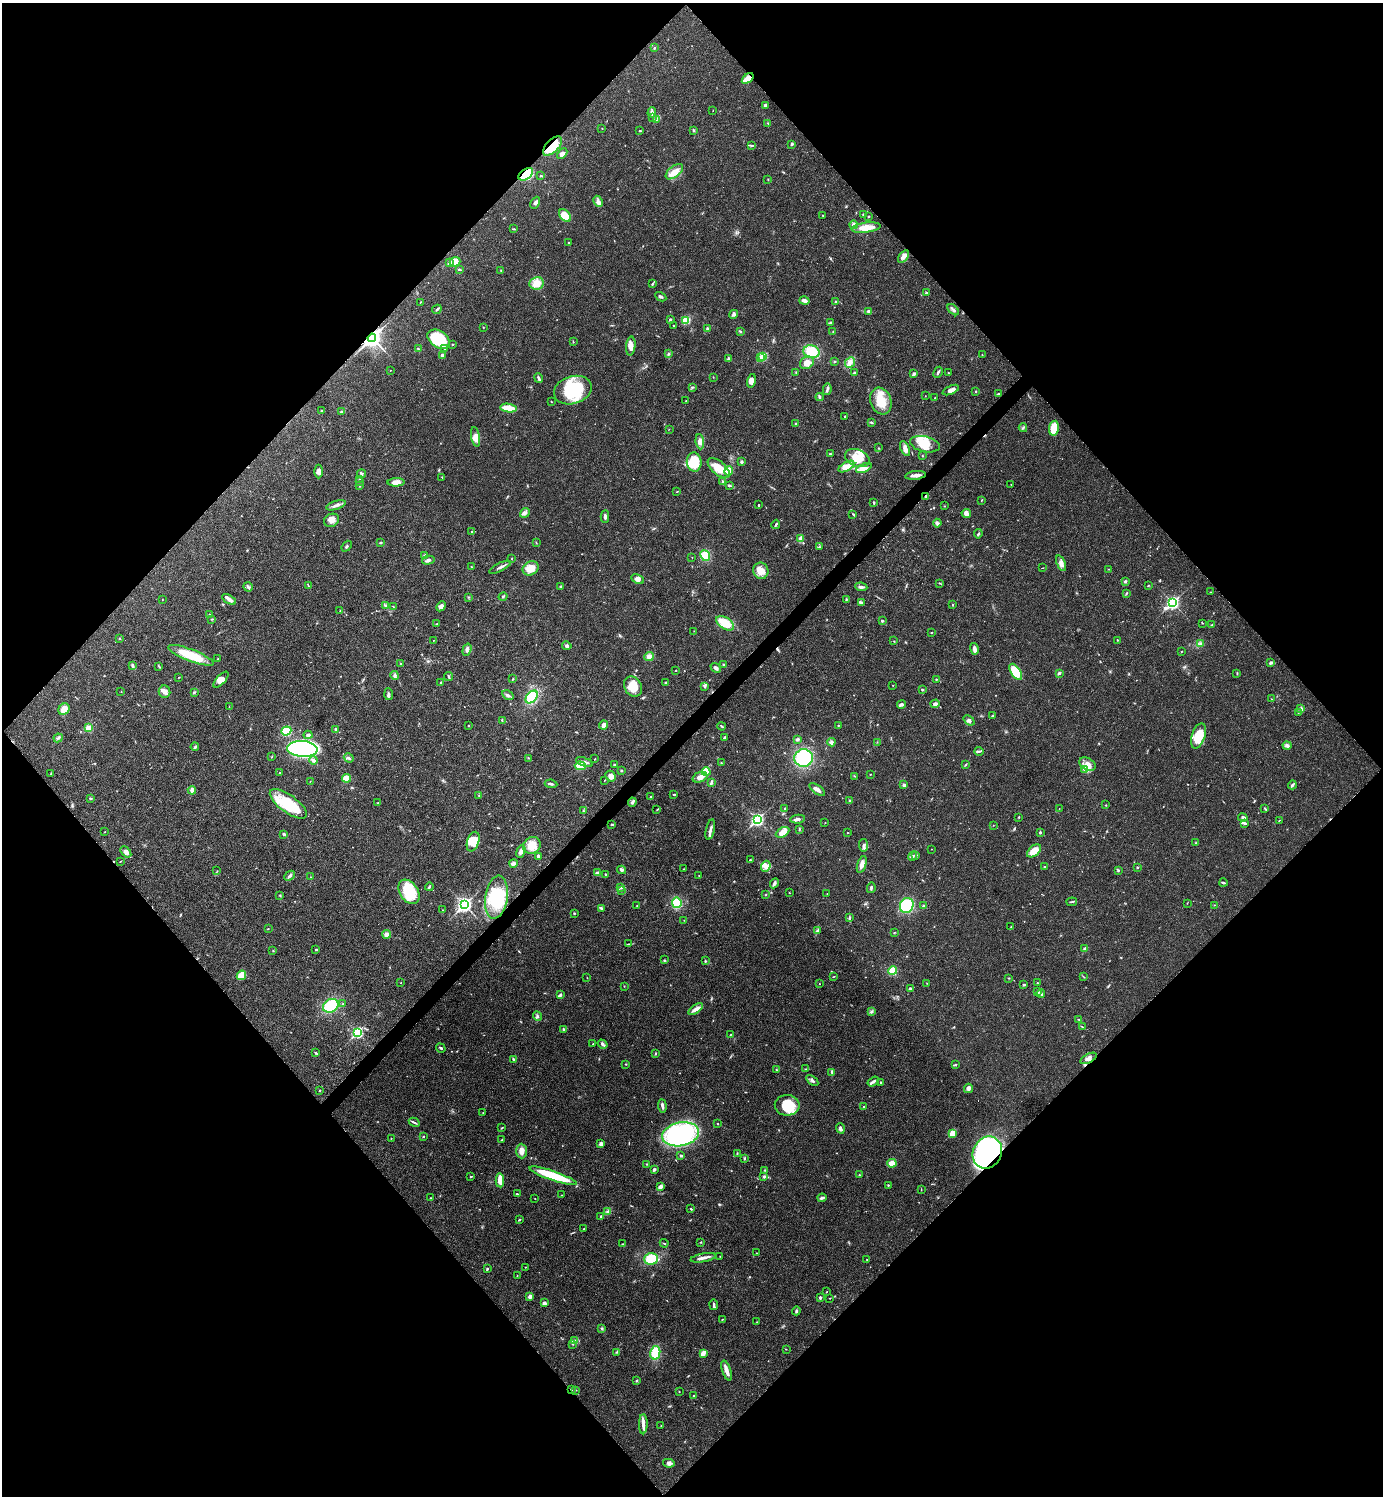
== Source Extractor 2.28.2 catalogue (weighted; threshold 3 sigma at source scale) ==
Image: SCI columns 300-5823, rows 1-5976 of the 5981 x 5981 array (HDU 1 of 3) = the unmasked area's bounding box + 8 px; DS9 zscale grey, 4 x 4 block average (1 PNG px = mean of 4 x 4 image px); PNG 1385 x 1498 px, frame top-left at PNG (2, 3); each listed source drawn as its Kron ellipse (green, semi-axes under 4 px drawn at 4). Shown black and unused: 51% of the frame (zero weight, under 3 of 4 exposures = <1% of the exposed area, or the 3 px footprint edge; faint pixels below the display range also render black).
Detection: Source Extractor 2.28.2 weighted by HDU 2 'WHT'. Background 0.0205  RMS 0.0022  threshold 0.0101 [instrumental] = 3 sigma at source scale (4.5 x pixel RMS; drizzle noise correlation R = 1.50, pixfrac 1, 0.05/0.05 arcsec/px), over >= 5 px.
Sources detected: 636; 2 too faint to see at this stretch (4 x 4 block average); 4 inside a brighter object's white glare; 3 cosmic-ray / hot-pixel residue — neither listed nor drawn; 10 coinciding with a brighter row at this scale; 41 inside a brighter listed object's ellipse — not listed separately; of the other 576, all 500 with FLUX_AUTO >= 0.412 (the completeness limit of this list) listed and drawn (76 fainter detections not listed), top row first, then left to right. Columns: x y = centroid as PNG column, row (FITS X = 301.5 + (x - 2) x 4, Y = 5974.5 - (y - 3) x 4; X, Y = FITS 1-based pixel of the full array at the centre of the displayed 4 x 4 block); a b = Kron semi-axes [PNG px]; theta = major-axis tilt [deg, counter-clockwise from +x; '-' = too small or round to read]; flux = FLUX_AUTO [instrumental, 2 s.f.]
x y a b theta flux
654 48 2 2 - 2.7
748 78 6 3 38 16
765 105 3 2 - 3.5
713 111 2 2 - 0.45
652 112 5 3 - 2.6
653 117 2 2 - 0.69
656 119 2 2 - 1.2
768 123 2 2 - 0.78
602 128 2 2 - 0.47
694 130 3 2 - 1.4
640 131 2 2 - 1.3
792 144 3 2 - 2.3
752 145 3 2 - 1.1
552 146 12 6 46 29
562 154 6 4 45 4.9
674 172 10 5 38 12
526 174 8 5 35 51
541 176 2 2 - 1
768 179 2 2 - 0.57
598 201 6 4 -62 4.5
535 203 6 2 64 3.5
864 214 2 2 - 3.2
823 215 2 2 - 0.65
565 216 7 5 -47 22
869 216 3 2 - 0.83
853 225 4 3 - 4.4
866 228 14 5 7 20
514 229 4 2 - 1.1
568 242 2 2 - 0.66
903 257 7 3 55 5.6
455 262 5 4 - 11
450 263 2 2 - 17
460 270 2 2 - 1.4
501 270 2 2 - 0.82
537 283 7 6 - 12
652 284 3 2 - 1.2
926 292 3 2 - 1.3
661 297 6 2 -29 2.1
804 301 5 3 - 3.9
836 301 2 2 - 1.2
420 302 3 2 - 0.69
437 309 5 2 - 1.9
953 310 7 2 -40 3.1
869 312 4 3 - 4.4
734 314 4 3 - 2.8
670 319 2 2 - 4
686 320 3 2 - 27
830 323 3 2 - 1.6
673 325 2 2 - 0.65
483 327 2 2 - 0.65
707 329 3 3 - 2.7
740 331 3 2 - 1.3
833 332 3 2 - 0.75
372 338 4 3 - 610
439 339 12 8 -34 59
573 342 3 2 - 0.76
453 344 3 2 - 0.87
631 346 9 4 85 7.3
418 349 3 2 - 1
444 349 3 2 - 1.2
811 352 8 6 -15 33
668 354 3 2 - 1.5
982 354 2 2 - 0.45
442 355 2 2 - 8.2
763 357 2 2 - 76
761 358 2 2 - 9.7
728 359 4 2 - 1.4
834 361 3 2 - 0.95
850 362 5 4 - 5.6
807 363 7 6 - 12
390 370 2 2 - 0.8
938 372 6 2 61 2.7
796 373 3 2 - 0.96
854 373 4 2 - 1.8
948 373 2 2 - 0.63
914 374 2 2 - 7.6
713 377 2 2 - 0.44
539 378 5 2 - 2.6
751 381 7 4 75 8.5
692 387 4 2 - 1.5
827 389 5 2 - 2.7
573 390 19 14 17 74
951 390 9 3 23 5
976 391 2 2 - 1.1
998 394 3 2 - 1.3
925 396 2 2 - 0.43
820 397 4 3 - 2.6
935 398 2 2 - 1.1
686 400 2 2 - 0.55
881 401 14 10 -69 27
551 402 2 2 - 0.69
508 408 8 3 -9 36
322 411 2 2 - 4.9
342 412 3 2 - 1.1
845 416 2 2 - 0.99
871 422 4 2 - 1.9
796 424 3 2 - 1.3
1023 428 4 2 - 1.4
1054 428 7 5 82 32
669 429 2 2 - 0.47
476 437 10 4 -80 7.1
700 442 7 4 -85 7
925 444 15 7 -12 22
879 448 2 2 - 0.48
905 449 8 4 -65 6.8
830 454 2 2 - 1.2
922 456 2 2 - 0.76
857 458 13 8 -23 25
694 462 9 7 -82 43
741 462 3 2 - 2
846 467 9 4 29 10
719 468 13 7 -41 23
864 468 8 4 25 8
319 471 7 4 88 4.3
729 471 5 4 - 16
362 474 4 3 - 2.1
916 475 10 2 6 8.8
442 477 2 2 - 0.52
359 479 2 2 - 0.5
723 481 2 2 - 0.99
359 482 2 2 - 0.59
396 482 8 4 2 9.2
1011 484 2 2 - 0.45
729 485 4 2 - 1.9
359 486 2 2 - 1.2
677 491 2 2 - 0.73
926 496 3 2 - 3.1
982 500 2 2 - 0.72
874 503 3 2 - 1.7
758 504 2 2 - 0.89
336 505 10 3 17 4.8
944 506 2 2 - 0.62
525 513 5 4 - 4.2
966 513 4 4 - 7.1
853 514 3 2 - 1.1
605 517 6 3 -89 3.1
332 520 8 6 27 7.8
937 523 4 3 - 2.5
776 524 5 2 - 2
472 531 2 2 - 0.66
978 534 5 2 - 1.4
801 538 4 3 - 3
381 543 3 2 - 1.4
536 543 3 2 - 0.64
347 546 6 2 50 1.6
819 547 2 2 - 0.83
424 555 4 2 - 2.1
705 556 6 5 - 23
692 557 2 2 - 0.54
512 559 2 2 - 0.59
428 560 6 3 14 3.7
1061 563 8 4 -68 6.2
471 566 2 2 - 0.74
500 567 12 2 26 4
531 568 8 6 30 18
1042 568 3 2 - 0.55
1109 569 2 2 - 0.66
761 571 8 7 - 13
638 579 7 4 -26 6.4
1125 581 3 2 - 2.5
939 583 2 2 - 0.88
308 585 2 2 - 0.52
561 586 3 2 - 2.8
1148 586 4 2 - 0.82
248 587 5 3 - 3
861 587 6 3 -7 3.2
1211 592 2 2 - 0.81
1126 593 3 2 - 1.2
468 597 3 2 - 0.99
503 597 4 2 - 1.7
229 599 7 3 -31 4.8
162 600 2 2 - 0.58
846 600 3 2 - 1.6
861 603 4 2 - 4
1173 603 4 3 - 250
385 605 3 2 - 1.5
953 605 3 2 - 0.85
393 606 3 2 - 0.54
441 606 5 4 - 5.5
340 611 2 2 - 0.8
210 614 2 2 - 0.6
211 619 3 2 - 0.95
882 621 3 2 - 1.5
725 623 10 5 -34 25
1202 623 3 2 - 0.79
437 624 2 2 - 1.2
1212 625 3 2 - 0.49
694 631 2 2 - 0.47
931 632 2 2 - 0.66
119 638 2 2 - 2.4
433 640 2 2 - 0.44
1118 640 2 2 - 0.81
894 641 2 2 - 0.6
1200 644 2 2 - 1.1
567 646 5 3 - 2.8
974 649 6 3 -76 8
467 650 6 3 72 3.6
1181 651 2 2 - 0.41
191 655 24 6 -21 45
649 657 4 4 - 5.9
218 659 3 2 - 1.1
1270 663 4 2 - 1.9
400 664 2 2 - 1.2
724 664 2 2 - 1.4
133 666 4 2 - 2
159 666 3 2 - 1.1
716 668 5 3 - 3.3
676 671 2 2 - 0.63
1016 672 9 4 -57 50
1059 673 4 2 - 2
1237 673 3 2 - 0.72
395 676 4 2 - 2
179 677 2 2 - 0.55
449 677 4 2 - 1.5
513 679 2 2 - 0.81
936 679 2 2 - 1.1
221 680 10 4 48 6.4
441 682 2 2 - 0.75
666 682 2 2 - 1.8
893 685 2 2 - 0.82
633 686 10 8 -57 23
705 687 3 2 - 1.3
922 690 3 2 - 0.95
121 691 2 2 - 0.42
164 692 6 5 - 6.1
194 692 3 3 - 1.2
389 694 6 2 -85 2.8
508 695 6 3 -32 3.1
532 697 7 5 49 41
1272 699 2 2 - 0.51
901 704 4 3 - 3.4
935 704 4 3 - 4.3
229 707 2 2 - 0.46
64 709 6 5 - 13
1301 709 4 3 - 2.3
1298 712 2 2 - 0.68
993 716 3 2 - 1.1
969 720 6 4 -39 4.3
502 721 4 2 - 0.81
603 725 4 4 - 5.9
838 725 2 2 - 0.67
468 726 2 2 - 0.83
722 726 4 2 - 1.2
88 728 2 2 - 36
336 730 3 2 - 3.8
286 731 5 4 - 56
308 735 4 3 - 2.4
1198 736 13 6 72 33
725 737 4 2 - 2.4
58 738 5 2 - 1.7
797 739 3 3 - 2.9
831 742 4 3 - 2.6
877 742 2 2 - 0.41
1287 745 4 3 - 4.3
195 747 4 2 - 2
302 749 15 8 -4 340
979 751 4 2 - 1.9
272 757 2 2 - 0.61
349 758 5 2 - 2.6
528 758 2 2 - 0.69
803 758 9 9 - 84
595 759 2 2 - 0.73
314 760 4 3 - 3.4
584 762 9 3 -19 4.3
721 763 2 2 - 0.93
1087 764 9 6 -32 9.5
614 765 2 2 - 2.5
966 765 3 2 - 1.2
580 766 5 3 - 27
1085 770 2 2 - 1.7
621 771 3 2 - 1.3
706 772 4 4 - 36
280 773 2 2 - 0.55
51 774 3 2 - 1
870 774 2 2 - 0.82
611 776 6 5 - 6.3
854 776 2 2 - 0.57
700 777 8 5 22 8.1
347 778 4 3 - 21
605 780 2 2 - 0.61
310 781 2 2 - 0.44
711 783 4 2 - 2.6
551 784 6 2 -7 2.4
904 785 3 3 - 2.5
1292 785 4 2 - 2.7
817 789 9 3 -36 7.1
192 790 4 3 - 5.4
674 795 3 2 - 1.3
479 796 3 2 - 0.71
650 797 3 2 - 0.86
90 798 3 2 - 2
849 800 2 2 - 1.1
632 802 4 3 - 2.7
378 803 3 2 - 0.98
288 804 22 8 -36 56
1106 805 2 2 - 0.72
1265 808 3 2 - 0.82
785 809 2 2 - 0.81
1059 809 2 2 - 0.44
657 810 2 2 - 0.43
583 811 3 2 - 0.91
1019 817 2 2 - 0.91
1243 818 5 4 - 3.2
798 819 7 3 6 4.3
757 820 3 2 - 280
1279 820 2 2 - 0.56
825 823 2 2 - 0.44
1245 823 4 2 - 2.1
612 824 4 2 - 1.2
993 825 2 2 - 0.46
799 829 4 2 - 1.1
710 830 10 2 77 4.9
105 832 2 2 - 0.67
783 832 7 4 29 12
1040 832 3 2 - 1.7
847 833 2 2 - 0.59
284 834 4 2 - 2
473 842 10 6 73 16
1196 843 2 2 - 0.79
532 845 9 8 - 19
864 845 6 3 -83 3.2
932 849 2 2 - 0.54
521 851 6 4 71 5
1034 851 8 5 41 18
126 852 6 4 -50 5.6
916 855 3 2 - 1.5
538 856 4 2 - 3.3
913 856 5 2 - 2
750 860 2 2 - 1.2
120 861 2 2 - 0.52
513 863 4 4 - 3.2
862 864 9 3 71 9.2
766 866 6 4 69 6.8
1044 867 2 2 - 0.76
1137 867 2 2 - 1.3
683 869 2 2 - 0.54
622 870 4 3 - 2.5
217 871 2 2 - 0.44
1118 871 4 2 - 1.2
597 873 4 2 - 2.3
605 874 2 2 - 1
290 876 6 2 44 3.3
699 876 2 2 - 0.42
311 877 2 2 - 0.51
774 883 5 3 - 3.2
1223 883 4 2 - 1.6
429 887 4 2 - 1.8
621 888 3 3 - 2.4
871 888 5 2 - 2.4
621 891 2 2 - 0.63
409 892 13 9 -57 46
789 892 2 2 - 0.55
827 894 2 2 - 0.54
765 895 2 2 - 0.77
280 896 2 2 - 0.7
496 897 22 11 81 58
1072 902 5 2 - 1.4
677 903 5 5 - 44
1187 903 2 2 - 0.61
464 905 4 3 - 310
907 905 8 6 65 57
1214 905 2 2 - 0.54
637 906 2 2 - 0.52
924 906 3 2 - 2.2
601 908 4 2 - 2
443 910 2 2 - 0.49
574 913 2 2 - 1.1
849 917 3 2 - 1.3
684 920 2 2 - 0.41
1011 927 2 2 - 0.75
268 929 2 2 - 0.67
817 931 3 2 - 1.7
894 933 2 2 - 0.6
387 934 4 4 - 7.8
629 944 3 2 - 1.1
1085 949 4 3 - 3.6
316 950 3 2 - 1.3
273 951 2 2 - 0.67
664 960 3 2 - 0.47
705 961 2 2 - 2.5
893 971 4 4 - 25
241 975 5 4 - 24
834 976 2 2 - 0.58
1084 977 2 2 - 0.71
587 978 2 2 - 0.51
1009 978 2 2 - 0.8
401 983 2 2 - 0.42
927 983 2 2 - 0.57
1037 983 2 2 - 1.2
819 984 2 2 - 0.58
1024 985 2 2 - 2.2
624 986 2 2 - 0.65
910 989 3 2 - 2.3
1037 992 3 3 - 2.6
1041 993 4 3 - 2.5
560 995 4 3 - 2.2
343 1004 2 2 - 0.74
331 1006 8 6 32 71
696 1009 8 4 36 6.4
871 1012 3 3 - 1.9
537 1016 5 3 - 2.4
1079 1019 2 2 - 0.86
1082 1027 2 2 - 0.72
563 1029 3 2 - 1.8
357 1033 3 2 - 180
730 1034 3 2 - 0.64
593 1044 2 2 - 0.62
603 1044 5 3 - 2.8
441 1048 5 2 - 1.6
316 1053 4 2 - 1.1
655 1054 2 2 - 1.1
1088 1058 9 4 28 6.1
513 1059 3 2 - 1.7
626 1064 2 2 - 0.7
955 1065 4 2 - 1.6
805 1069 2 2 - 0.56
777 1070 4 2 - 1.2
832 1072 3 2 - 2.7
812 1080 7 2 -37 3.1
873 1081 6 2 34 3
880 1082 2 2 - 1.2
968 1088 5 3 - 5.3
320 1090 2 2 - 1.2
787 1105 12 10 -1 39
662 1106 7 2 -84 4
864 1107 3 2 - 1.2
483 1113 2 2 - 0.68
414 1122 6 2 -27 2.2
718 1124 2 2 - 0.64
502 1128 3 2 - 1.1
840 1128 5 3 - 3.5
953 1133 2 2 - 38
681 1134 19 12 11 180
423 1136 2 2 - 1.2
391 1138 2 2 - 0.41
502 1140 4 2 - 1.3
601 1144 3 3 - 4.9
521 1151 7 5 -89 8.4
737 1153 2 2 - 0.68
987 1153 16 14 60 280
681 1156 3 2 - 1.5
744 1158 3 2 - 1.2
892 1163 5 3 - 18
647 1164 3 2 - 1.1
654 1170 2 2 - 6.6
764 1170 3 2 - 0.85
859 1175 2 2 - 0.78
471 1176 3 2 - 0.96
553 1176 25 4 -19 68
764 1176 4 3 - 2.7
500 1180 7 3 -87 14
888 1185 2 2 - 1.1
660 1187 4 3 - 5.1
921 1189 2 2 - 0.56
517 1194 2 2 - 1.3
562 1195 2 2 - 0.5
430 1198 2 2 - 0.8
822 1198 4 3 - 2.7
535 1199 2 2 - 0.58
691 1209 3 2 - 1.2
608 1211 2 2 - 1.2
601 1216 3 2 - 1.2
519 1220 3 2 - 0.99
584 1229 2 2 - 0.62
701 1242 2 2 - 0.84
664 1243 4 2 - 1.1
623 1244 3 2 - 1
756 1253 2 2 - 0.51
720 1256 2 2 - 0.47
703 1258 13 2 11 7.2
651 1259 7 5 2 40
867 1260 2 2 - 0.59
525 1267 2 2 - 0.51
487 1269 2 2 - 3.1
517 1276 2 2 - 0.74
827 1292 2 2 - 0.62
530 1296 4 3 - 4.2
820 1298 3 2 - 2.2
830 1298 2 2 - 0.44
544 1303 3 2 - 4.2
714 1305 5 2 - 2.7
796 1311 4 2 - 2.3
722 1319 2 2 - 0.68
757 1322 2 2 - 0.43
602 1329 3 3 - 1.6
575 1340 3 2 - 1.3
573 1344 2 2 - 0.88
786 1349 2 2 - 0.55
617 1352 2 2 - 1.3
655 1353 7 5 78 31
703 1353 4 3 - 9.4
726 1370 10 3 -72 8.7
637 1381 3 2 - 1.2
571 1390 4 2 - 1
576 1390 2 2 - 0.52
679 1392 2 2 - 0.72
694 1396 2 2 - 2.9
643 1424 10 3 89 6.5
661 1426 2 2 - 0.63
669 1463 6 3 -11 3.3
Overlapping masked pixels (flux is a lower limit): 7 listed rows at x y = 748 78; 552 146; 526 174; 372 338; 926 496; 987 1153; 571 1390
Diffuse or blended objects may show on this block-average render without a row.